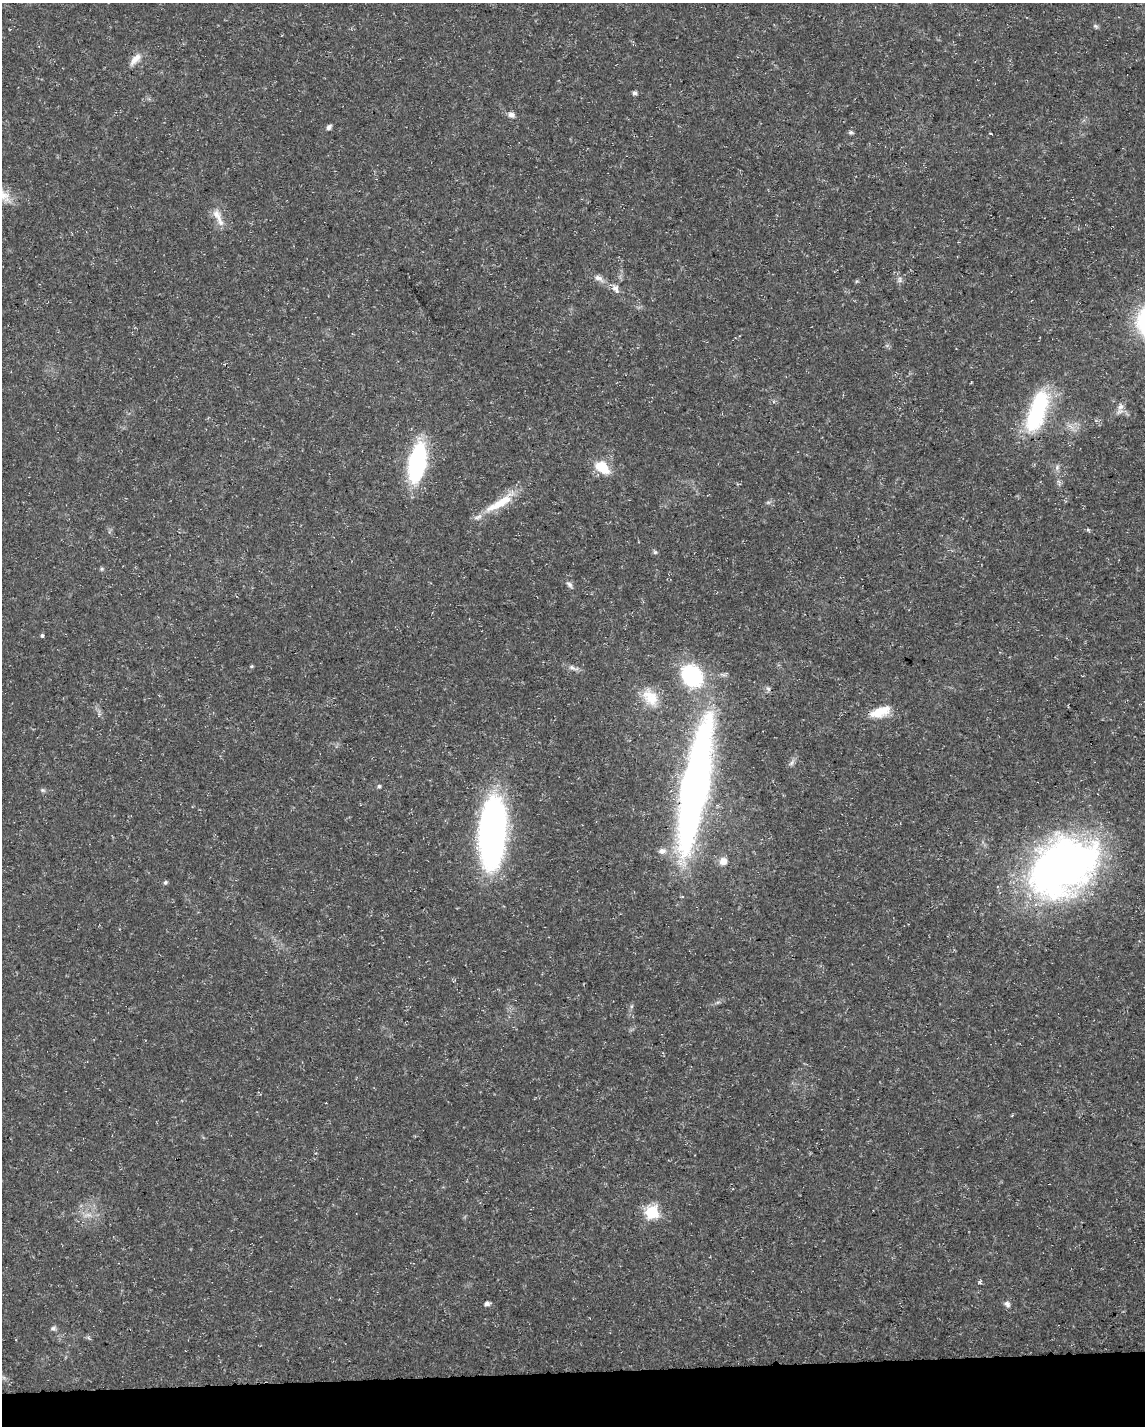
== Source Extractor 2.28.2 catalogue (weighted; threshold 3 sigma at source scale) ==
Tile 10 of 4 x 3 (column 2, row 3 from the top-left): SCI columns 1145-2287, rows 53-1476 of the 4574 x 4333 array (HDU 1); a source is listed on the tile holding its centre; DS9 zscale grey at full resolution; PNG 1147 x 1428 px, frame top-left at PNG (2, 3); no overlay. Shown black and unused: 4% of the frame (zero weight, under 3 of 5 exposures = <1% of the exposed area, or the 3 px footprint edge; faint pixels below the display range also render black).
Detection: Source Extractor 2.28.2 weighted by HDU 2 'WHT'; one run over the whole footprint, this tile lists its part. Background 0.0165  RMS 0.0022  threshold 0.01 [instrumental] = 3 sigma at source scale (4.5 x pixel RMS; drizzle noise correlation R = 1.50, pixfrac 1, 0.0396/0.0396 arcsec/px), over >= 5 px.
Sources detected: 49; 1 too faint to see at this stretch — not listed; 2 inside a brighter listed object's ellipse — not listed separately; the other 46 listed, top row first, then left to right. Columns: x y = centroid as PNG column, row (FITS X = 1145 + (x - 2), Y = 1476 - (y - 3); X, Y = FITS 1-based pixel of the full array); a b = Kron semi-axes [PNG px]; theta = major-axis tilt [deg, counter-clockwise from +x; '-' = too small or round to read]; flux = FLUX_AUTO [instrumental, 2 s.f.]
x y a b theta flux
1095 26 8 5 -27 0.45
135 59 20 9 49 2.1
634 93 4 4 - 0.78
511 115 9 7 -22 1
329 127 7 5 50 0.62
851 132 6 5 - 0.45
991 133 3 3 - 0.86
219 218 28 7 -66 2.4
598 278 12 7 -12 1.2
900 279 11 3 -79 0.54
857 281 6 4 70 0.26
616 289 10 7 -70 1.2
1120 406 11 9 69 1.3
1037 411 44 17 71 25
417 462 31 13 80 35
602 467 16 10 -37 6.6
1057 468 9 5 64 0.7
1058 481 7 4 -19 0.42
768 502 6 4 0 0.39
499 503 46 11 30 6.8
1088 530 5 3 - 0.28
655 552 5 5 - 0.4
102 569 5 5 - 0.34
569 584 11 6 -51 0.72
42 635 4 4 - 0.41
251 666 5 4 - 0.28
573 668 17 6 -16 1.1
692 676 22 18 -55 22
768 688 8 5 -52 0.52
650 697 27 17 -53 5.6
878 712 20 14 17 4.5
792 762 12 5 58 0.76
695 785 122 24 80 150
379 786 5 5 - 0.36
42 790 8 5 -26 0.44
492 833 75 27 86 70
662 851 12 8 8 1.4
723 861 9 9 - 1.9
1063 867 78 55 32 120
165 882 5 5 - 0.46
718 1002 7 4 18 0.42
652 1212 6 6 - 29
487 1304 5 5 - 0.89
1007 1304 9 7 -28 0.81
53 1328 8 6 5 0.55
89 1338 8 3 -45 0.33
Unlisted compact peaks at least as high as the median listed source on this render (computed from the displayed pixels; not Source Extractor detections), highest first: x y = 979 1282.